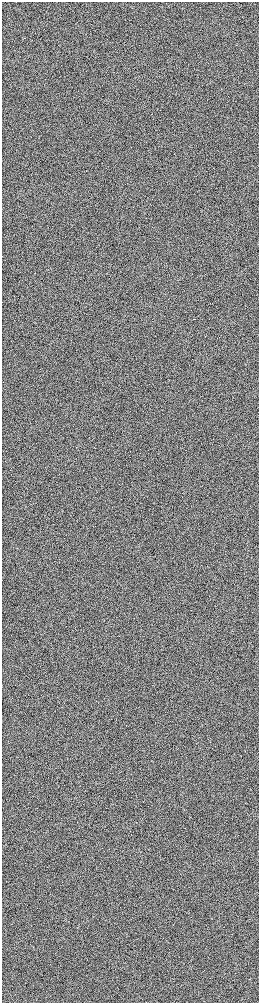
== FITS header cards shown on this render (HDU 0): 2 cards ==
NAXIS1  =                  513
NAXIS2  =                 2001

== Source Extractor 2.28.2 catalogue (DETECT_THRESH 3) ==
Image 513 x 2001 px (HDU 0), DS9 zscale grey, zoomed out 1/2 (1 PNG px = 2 x 2 image px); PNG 261 x 1005 px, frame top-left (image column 1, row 2001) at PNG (2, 2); no overlay
Background 1010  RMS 7.1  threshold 21.3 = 3 sigma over >= 5 px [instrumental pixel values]
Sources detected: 4; all 4 listed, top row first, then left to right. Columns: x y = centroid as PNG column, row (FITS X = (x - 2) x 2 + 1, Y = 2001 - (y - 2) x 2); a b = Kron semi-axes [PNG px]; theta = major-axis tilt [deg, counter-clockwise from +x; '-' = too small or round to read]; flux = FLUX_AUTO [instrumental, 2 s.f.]
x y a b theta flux
194 319 3 1 - 18000
218 338 4 1 - 16000
94 447 3 1 - 11000
232 934 2 1 - 9200